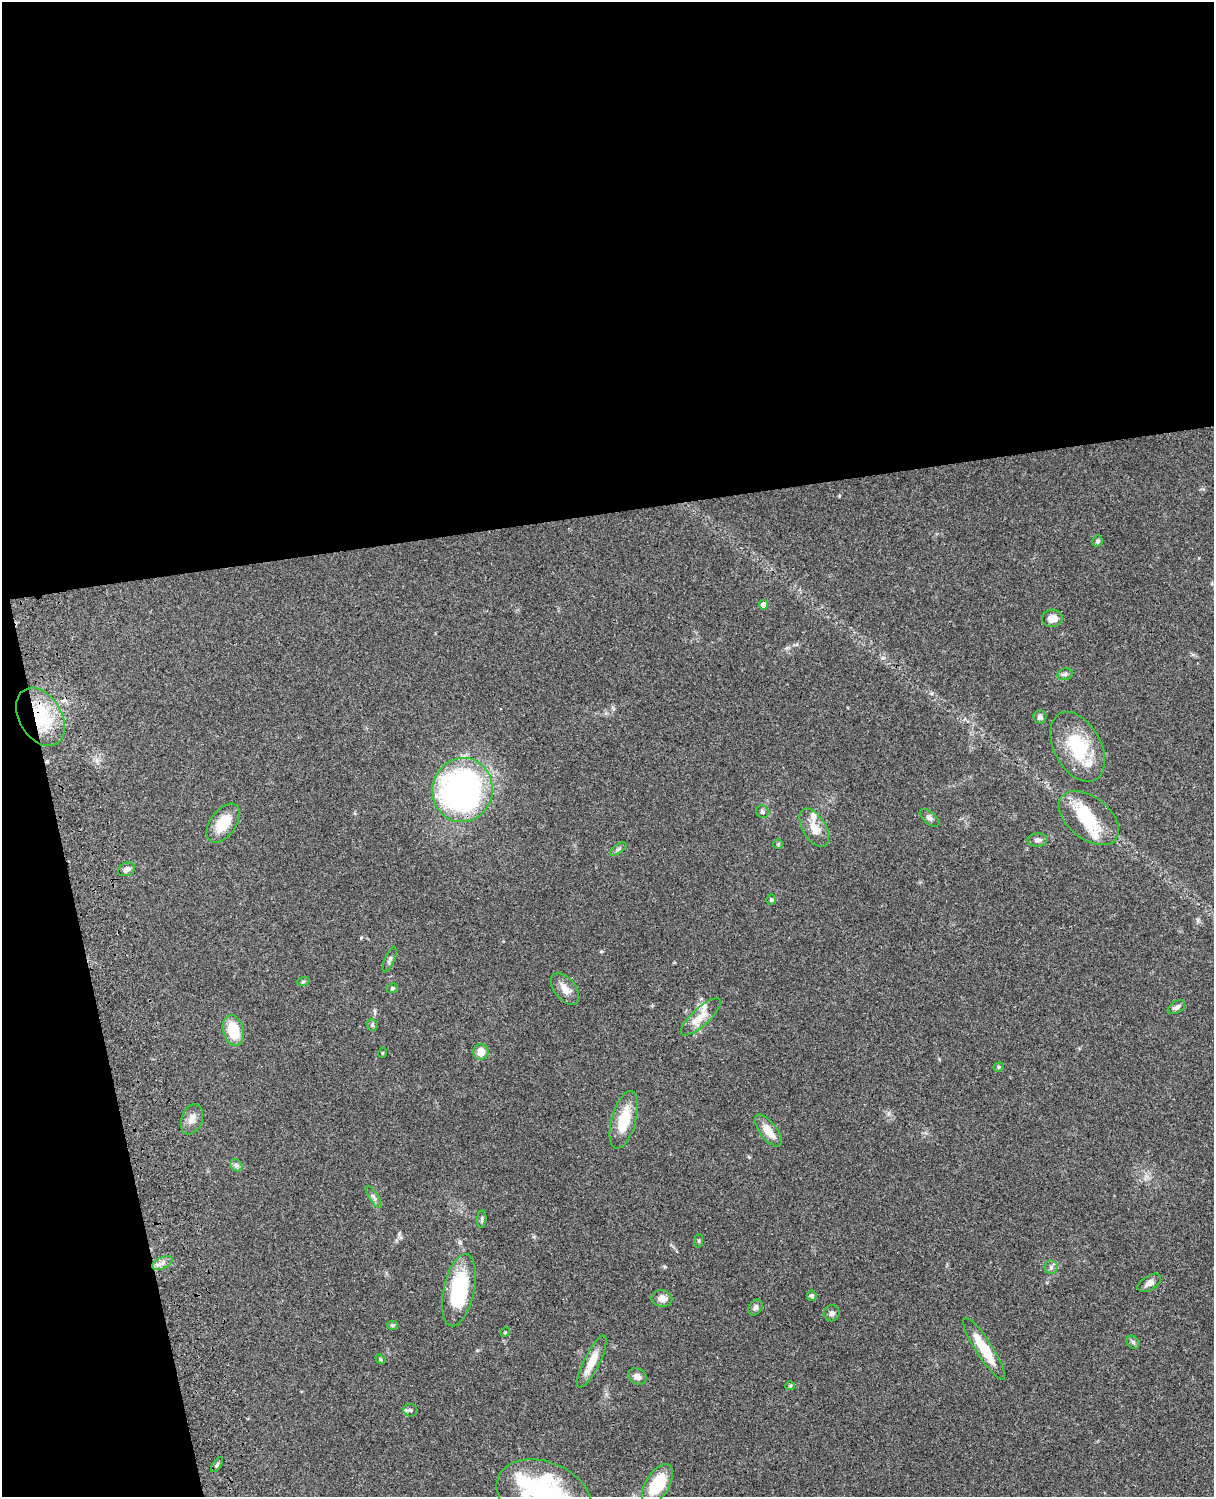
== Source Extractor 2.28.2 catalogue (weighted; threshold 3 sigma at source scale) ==
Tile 1 of 4 x 3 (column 1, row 1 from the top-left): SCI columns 122-1333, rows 3269-4763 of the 5088 x 4927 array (HDU 1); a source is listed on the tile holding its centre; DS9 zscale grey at full resolution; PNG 1216 x 1499 px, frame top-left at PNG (2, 2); each listed source drawn as its Kron ellipse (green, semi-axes under 4 px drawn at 4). Shown black and unused: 39% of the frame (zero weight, under 3 of 4 exposures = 6% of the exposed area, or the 3 px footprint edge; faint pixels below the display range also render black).
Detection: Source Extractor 2.28.2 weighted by HDU 2 'WHT'; one run over the whole footprint, this tile lists its part. Background 0.0962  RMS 0.0063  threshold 0.0282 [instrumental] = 3 sigma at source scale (4.5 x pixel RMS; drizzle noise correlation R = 1.50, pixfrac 1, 0.05/0.05 arcsec/px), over >= 5 px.
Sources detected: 64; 3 inside a brighter object's white glare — neither listed nor drawn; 5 inside a brighter listed object's ellipse — not listed separately; the other 56 listed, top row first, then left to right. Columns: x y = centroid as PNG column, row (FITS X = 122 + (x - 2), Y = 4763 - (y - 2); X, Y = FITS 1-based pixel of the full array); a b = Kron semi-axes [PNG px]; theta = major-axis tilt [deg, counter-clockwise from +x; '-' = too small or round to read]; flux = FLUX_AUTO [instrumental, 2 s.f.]
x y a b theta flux
1098 541 6 5 - 1.3
764 605 4 4 - 5.3
1052 618 10 8 2 5.8
1065 674 8 5 16 1.4
40 717 31 21 -59 37
1040 717 6 6 - 1.8
1078 747 38 23 -62 34
463 790 32 30 76 220
762 812 7 6 - 1.4
929 818 12 6 -40 2
1089 818 34 21 -38 25
223 823 22 12 54 16
814 828 21 11 -59 8.3
1037 840 10 6 3 2.5
778 844 5 4 - 0.61
618 849 9 4 35 1.4
126 869 9 6 23 2.5
771 899 5 5 - 1
390 960 14 5 67 1.7
303 982 6 4 19 0.78
392 988 6 4 21 0.77
565 989 18 10 -52 5.9
1176 1007 9 6 31 2.4
701 1017 26 9 43 7.5
372 1025 6 5 - 1.3
233 1030 15 10 -75 18
481 1052 8 7 - 7.5
382 1053 5 3 - 0.51
999 1067 5 4 - 0.81
192 1119 15 10 71 5.1
624 1120 30 12 74 20
768 1131 19 8 -53 9.7
236 1165 7 5 -45 1.5
374 1197 13 4 -57 2
482 1219 9 4 84 1.2
699 1241 6 3 82 0.69
162 1263 11 5 25 2.7
1051 1267 6 6 - 1.7
1149 1283 13 7 32 3.4
459 1290 37 15 78 44
812 1296 5 5 - 1.6
662 1298 10 8 -11 5
756 1307 8 6 56 2.1
832 1313 8 8 - 2
393 1325 5 4 - 0.86
505 1332 5 4 - 0.75
1133 1342 7 5 -46 1.2
984 1349 36 8 -57 20
380 1359 5 4 - 0.74
592 1362 29 7 63 11
637 1376 10 7 -28 3.1
790 1386 5 4 - 0.74
411 1410 7 6 - 1.5
217 1465 8 3 56 1
658 1484 22 12 59 25
544 1495 49 33 -21 72
Overlapping masked pixels (flux is a lower limit): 1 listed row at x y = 40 717
Isophote crosses this tile's border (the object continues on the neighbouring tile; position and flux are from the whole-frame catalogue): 1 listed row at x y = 544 1495